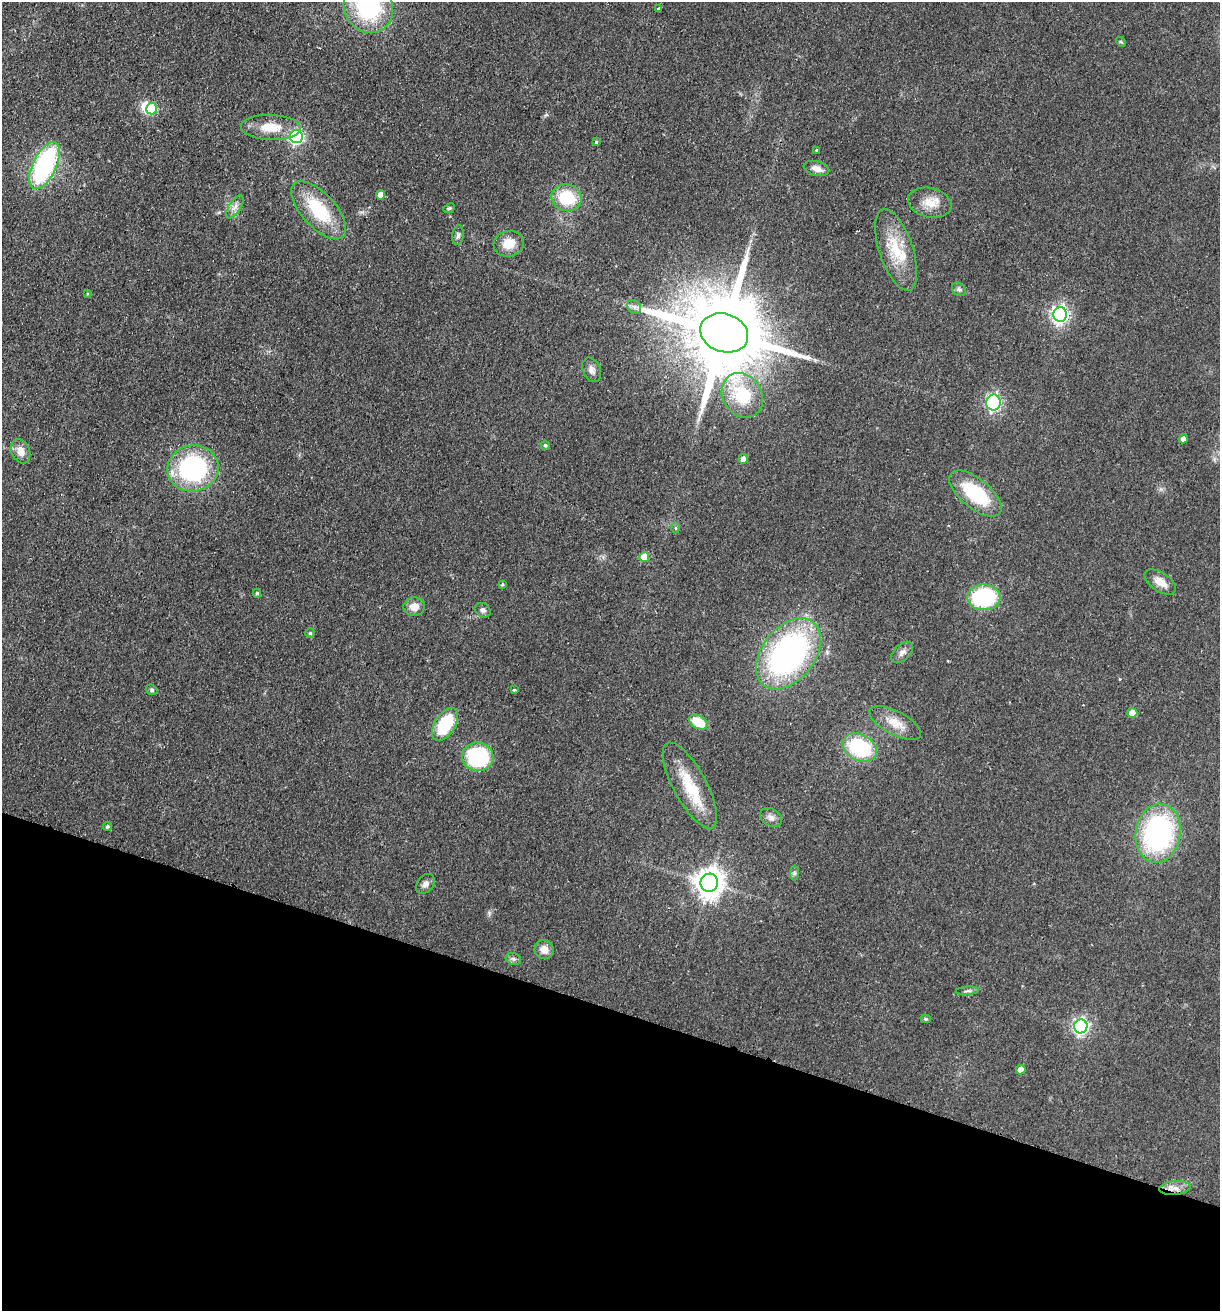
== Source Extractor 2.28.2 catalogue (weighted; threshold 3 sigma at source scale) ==
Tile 15 of 4 x 4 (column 3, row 4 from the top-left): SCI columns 2622-3839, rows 19-1327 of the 5368 x 5274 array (HDU 1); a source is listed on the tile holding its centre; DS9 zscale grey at full resolution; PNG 1222 x 1313 px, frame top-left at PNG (2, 2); each listed source drawn as its Kron ellipse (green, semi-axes under 4 px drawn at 4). Shown black and unused: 23% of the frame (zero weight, under 2 of 3 exposures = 3% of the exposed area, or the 3 px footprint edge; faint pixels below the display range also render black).
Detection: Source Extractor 2.28.2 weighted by HDU 2 'WHT'; one run over the whole footprint, this tile lists its part. Background 0.0768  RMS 0.0079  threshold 0.0354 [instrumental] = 3 sigma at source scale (4.5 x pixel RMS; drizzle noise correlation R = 1.50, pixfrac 1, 0.05/0.05 arcsec/px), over >= 5 px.
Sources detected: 68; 1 inside a brighter object's white glare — neither listed nor drawn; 1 inside a brighter listed object's ellipse — not listed separately; the other 66 listed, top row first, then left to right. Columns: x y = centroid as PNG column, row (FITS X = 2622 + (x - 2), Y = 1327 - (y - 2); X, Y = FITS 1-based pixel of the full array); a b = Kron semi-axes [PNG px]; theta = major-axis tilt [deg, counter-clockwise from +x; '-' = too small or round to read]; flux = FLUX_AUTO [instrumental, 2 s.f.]
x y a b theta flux
368 7 27 24 -65 81
659 9 3 3 - 2.2
1121 42 5 4 - 0.93
152 109 5 5 - 40
271 127 30 12 -2 17
296 137 6 6 - 170
596 142 3 3 - 2.8
816 150 4 3 - 0.71
44 166 25 11 64 110
816 168 13 7 -15 5.3
381 195 5 4 - 6.5
566 198 15 13 -11 31
930 203 22 15 -13 13
235 207 13 6 56 3.6
449 208 6 4 23 1.2
319 210 36 17 -47 42
458 235 10 6 82 2.3
509 244 15 13 16 12
896 250 43 17 -71 29
959 289 7 6 - 1.8
87 294 4 3 - 0.85
634 307 7 6 - 2.4
1060 314 7 7 - 270
724 333 24 19 -19 13000
592 370 13 8 -65 3.9
742 395 23 19 -57 36
993 402 8 7 - 140
1183 439 5 4 - 3.8
545 445 5 4 - 1.3
21 451 13 9 -65 7.4
743 459 5 4 - 4.8
193 468 25 23 12 110
975 494 31 14 -39 47
675 528 5 3 - 1
644 557 5 5 - 15
1160 582 18 9 -33 8.5
502 584 4 3 - 1
257 593 4 4 - 1.2
984 597 16 13 -1 69
414 607 11 9 5 7
483 610 8 6 -33 2.5
310 633 5 5 - 1.2
902 652 13 8 44 4
788 654 40 26 51 210
152 690 6 5 - 1.3
514 690 4 3 - 0.88
1132 713 5 5 - 9.8
698 722 10 6 -29 20
895 723 28 12 -28 13
445 724 18 10 58 42
860 748 18 13 -27 62
478 757 16 14 -10 74
690 785 48 16 -62 33
771 817 12 8 -33 3.9
108 826 4 4 - 1.2
1158 833 30 22 81 140
794 873 7 4 90 1.6
709 883 9 8 - 1000
425 884 11 8 50 3.5
544 950 10 9 - 6.4
513 959 8 6 -20 2
967 991 12 3 4 1.7
926 1019 5 4 - 1.2
1081 1026 7 6 - 210
1021 1070 5 4 - 7.3
1175 1188 16 7 5 5.9
Overlapping masked pixels (flux is a lower limit): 1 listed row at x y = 1175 1188
Isophote crosses this tile's border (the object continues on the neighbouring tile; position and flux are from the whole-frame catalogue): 1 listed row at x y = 368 7